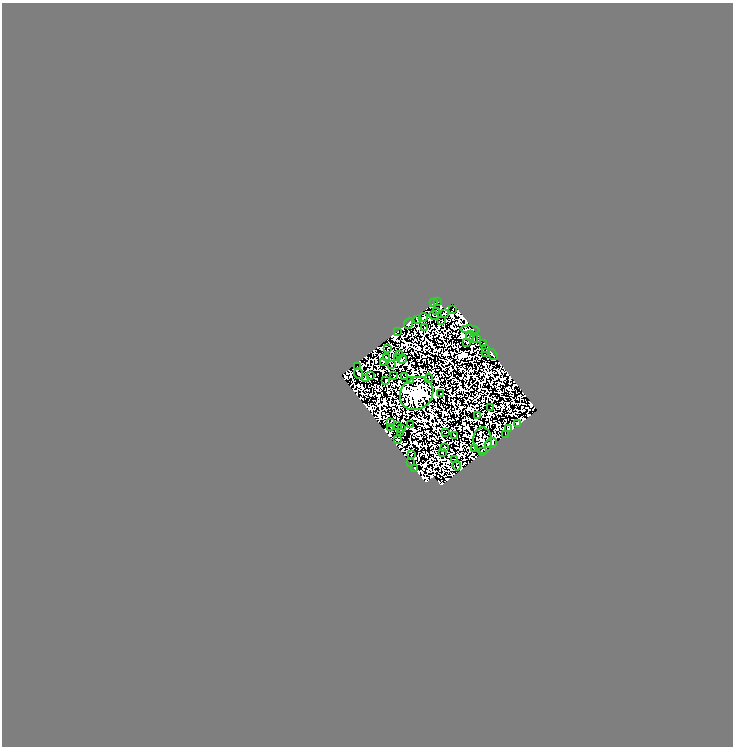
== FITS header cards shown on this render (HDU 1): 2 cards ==
NAXIS1  =                  731
NAXIS2  =                  744

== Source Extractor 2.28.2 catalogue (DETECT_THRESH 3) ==
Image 731 x 744 px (HDU 1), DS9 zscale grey, 1 PNG px = 1 image px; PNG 735 x 748 px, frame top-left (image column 1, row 744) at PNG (2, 3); each listed source drawn as its Kron ellipse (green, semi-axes under 4 px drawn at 4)
Background 0.133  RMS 1.1e-05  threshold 3.17e-05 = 3 sigma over >= 5 px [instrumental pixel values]
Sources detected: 142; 78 with non-positive FLUX_AUTO (blend fragments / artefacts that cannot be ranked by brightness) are neither listed nor drawn; the other 64 listed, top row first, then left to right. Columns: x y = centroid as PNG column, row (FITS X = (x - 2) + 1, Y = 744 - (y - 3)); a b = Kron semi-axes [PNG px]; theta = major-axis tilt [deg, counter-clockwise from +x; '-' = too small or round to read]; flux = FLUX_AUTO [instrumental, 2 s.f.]
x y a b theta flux
437 302 3 2 - 0.26
434 303 3 2 - 0.35
453 310 3 2 - 0.69
437 311 4 2 - 1.1
445 313 3 2 - 0.84
434 316 5 2 - 0.4
423 317 4 3 - 0.73
417 319 4 3 - 0.48
442 321 2 2 - 0.28
408 323 6 4 67 2.6
424 328 2 2 - 0.15
470 330 9 4 -4 11
397 332 3 2 - 0.45
470 336 5 2 - 1.6
477 338 4 2 - 2
473 339 3 2 - 0.5
467 343 4 3 - 1.7
483 343 3 2 - 1.8
387 349 3 2 - 0.23
486 349 3 2 - 1.4
486 353 2 2 - 0.97
400 354 3 2 - 0.045
493 354 6 2 -54 0.57
397 357 3 2 - 0.9
386 358 3 2 - 1.8
402 359 5 2 - 2.5
383 362 4 2 - 0.31
391 365 4 3 - 0.044
357 367 2 2 - 0.5
358 373 5 3 - 0.22
394 375 3 2 - 2
370 376 3 3 - 0.22
405 376 3 2 - 0.69
366 378 4 2 - 1.2
429 378 4 2 - 1.1
386 380 3 2 - 1.2
411 380 2 2 - 1
417 394 18 15 44 1900
441 394 3 2 - 0.36
491 407 2 2 - 0.65
477 415 3 2 - 2.7
391 422 4 2 - 0.55
517 423 4 2 - 1.4
411 424 2 2 - 2.1
397 425 2 2 - 0.64
391 427 3 2 - 3.4
508 428 3 2 - 4.1
401 429 3 2 - 0.42
400 432 4 2 - 1.9
446 432 3 2 - 0.015
505 434 2 2 - 0.84
454 436 3 2 - 0.65
397 439 3 2 - 3.3
483 440 13 9 -87 16
491 443 6 4 24 15
444 448 4 3 - 1.7
475 449 4 2 - 2
482 452 3 2 - 2.5
442 453 2 2 - 0.079
411 455 4 2 - 0.74
454 460 3 2 - 1.2
410 463 3 2 - 0.67
457 466 5 2 - 0.67
414 468 3 2 - 1.6
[78 non-positive-flux detections neither listed nor drawn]